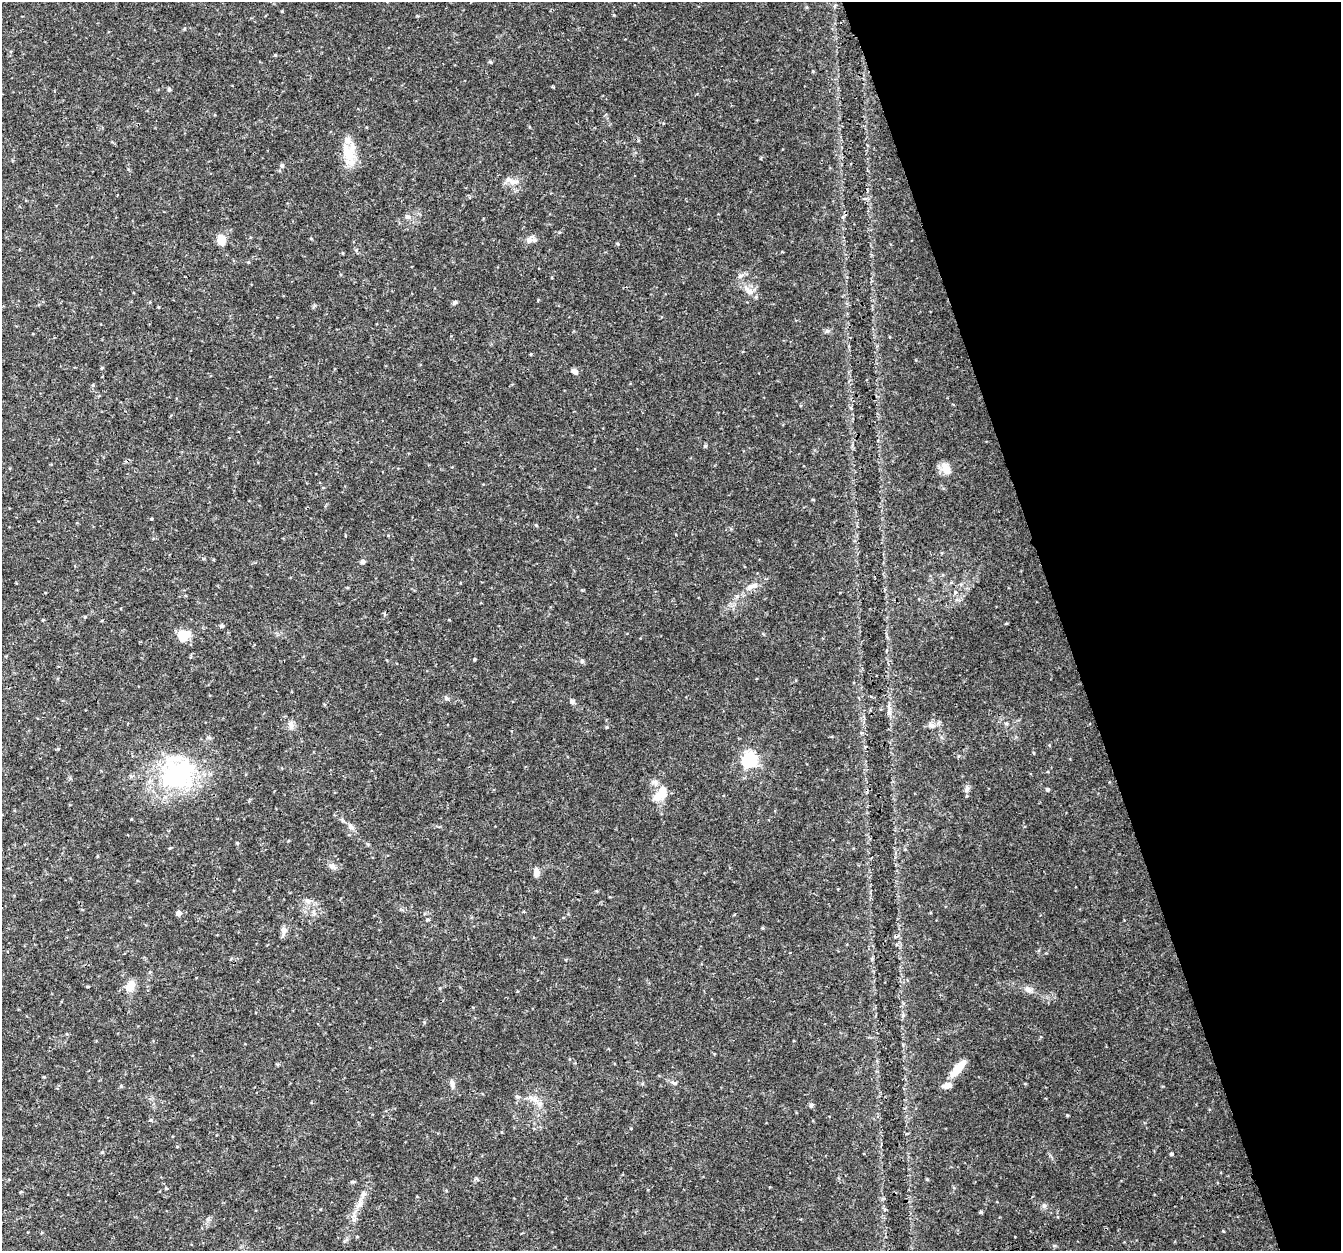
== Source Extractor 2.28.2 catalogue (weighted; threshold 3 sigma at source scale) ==
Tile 12 of 4 x 4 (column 4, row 3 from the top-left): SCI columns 4022-5360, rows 1369-2617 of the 5362 x 5182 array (HDU 1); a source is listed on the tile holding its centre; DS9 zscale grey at full resolution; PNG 1343 x 1253 px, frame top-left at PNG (2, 2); no overlay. Shown black and unused: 21% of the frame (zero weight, under 3 of 4 exposures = <1% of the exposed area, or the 3 px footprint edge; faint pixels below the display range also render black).
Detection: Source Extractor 2.28.2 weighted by HDU 2 'WHT'; one run over the whole footprint, this tile lists its part. Background 0.0314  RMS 0.0037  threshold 0.0167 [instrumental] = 3 sigma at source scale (4.5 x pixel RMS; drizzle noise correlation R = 1.50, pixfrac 1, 0.0396/0.0396 arcsec/px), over >= 5 px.
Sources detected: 65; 3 inside a brighter listed object's ellipse — not listed separately; the other 62 listed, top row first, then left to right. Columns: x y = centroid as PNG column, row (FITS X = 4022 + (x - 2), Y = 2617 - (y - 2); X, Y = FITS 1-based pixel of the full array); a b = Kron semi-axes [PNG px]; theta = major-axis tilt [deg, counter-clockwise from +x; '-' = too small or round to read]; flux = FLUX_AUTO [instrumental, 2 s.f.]
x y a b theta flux
490 62 5 4 - 0.44
169 89 5 4 - 0.67
349 153 26 18 -74 8.8
282 166 6 6 - 0.77
513 182 14 7 -11 2.3
408 217 9 5 -18 0.98
529 239 15 7 41 1.7
221 240 13 8 -77 3.9
740 276 8 5 30 1
749 290 18 7 -45 2.8
455 302 6 5 - 0.63
158 307 4 3 - 0.28
575 371 9 6 -43 1.2
93 385 5 3 - 0.37
705 446 5 4 - 0.47
946 469 17 10 -64 3.2
813 500 4 3 - 0.31
363 562 6 5 - 0.93
750 587 14 6 24 2.2
955 592 5 4 - 0.7
1006 624 5 3 - 0.29
222 626 5 4 - 0.64
184 635 13 11 22 6.5
887 650 5 3 - 0.32
474 659 3 3 - 0.38
582 661 5 5 - 0.63
572 702 7 5 -89 0.75
889 712 9 6 90 1.5
1006 723 5 3 - 0.45
291 724 10 6 -63 1.4
932 725 8 7 - 1.3
607 727 5 3 - 0.3
749 760 6 6 - 77
177 774 50 41 25 43
967 788 10 4 57 0.84
1047 789 4 4 - 0.84
659 796 17 12 9 4.6
351 827 10 5 -34 1.2
237 843 5 4 - 0.34
332 866 9 6 -14 1.2
536 872 10 6 -90 2.2
308 901 8 6 -15 1.3
178 913 6 5 - 1.4
427 920 5 3 - 0.42
762 928 5 3 - 0.32
284 930 12 7 82 1.8
130 986 13 9 65 4.3
1028 989 10 8 -29 1.6
958 1069 22 7 50 7.2
452 1084 10 5 -83 1.2
518 1097 7 5 -16 0.72
535 1100 10 5 -54 1.7
811 1106 7 4 62 0.6
151 1120 5 5 - 0.46
102 1152 5 3 - 0.36
1171 1154 4 4 - 0.5
927 1179 4 3 - 0.32
353 1182 6 4 0 0.46
360 1203 12 7 70 2.3
1044 1206 6 6 - 0.77
981 1212 4 3 - 0.45
357 1237 5 3 - 0.27
Unlisted compact peaks at least as high as the median listed source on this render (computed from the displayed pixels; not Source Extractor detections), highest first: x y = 1223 1231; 446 698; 827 331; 675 1083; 536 525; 275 55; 151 519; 282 11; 531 354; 618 244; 582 590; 737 596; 121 1086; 631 1128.